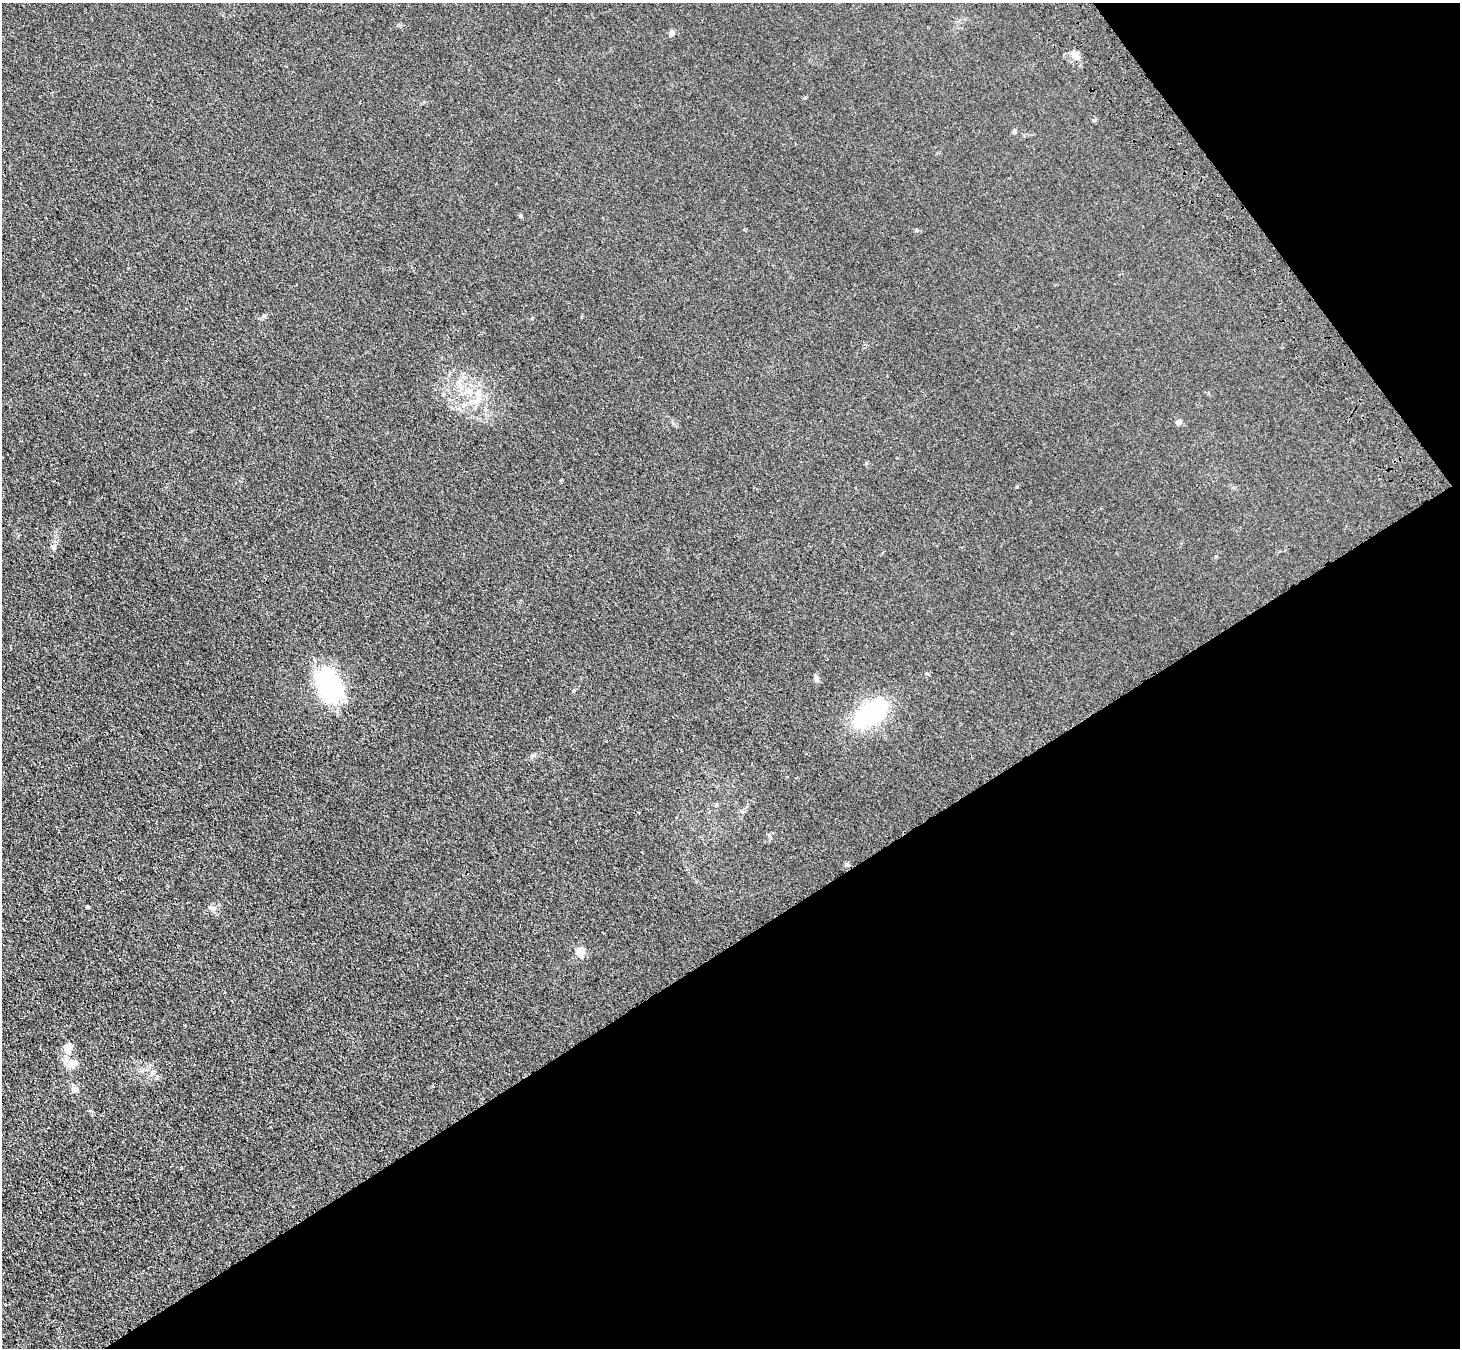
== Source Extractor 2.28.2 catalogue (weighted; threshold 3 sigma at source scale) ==
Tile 12 of 4 x 4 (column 4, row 3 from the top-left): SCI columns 4477-5934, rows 1581-2926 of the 6036 x 5989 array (HDU 1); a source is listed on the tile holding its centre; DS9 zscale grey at full resolution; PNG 1462 x 1350 px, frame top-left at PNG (2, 3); no overlay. Shown black and unused: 35% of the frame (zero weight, under 3 of 4 exposures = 6% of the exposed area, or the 3 px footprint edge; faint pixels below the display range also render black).
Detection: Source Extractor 2.28.2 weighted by HDU 2 'WHT'; one run over the whole footprint, this tile lists its part. Background 0.0276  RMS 0.0061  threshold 0.0274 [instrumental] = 3 sigma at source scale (4.5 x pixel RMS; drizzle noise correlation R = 1.50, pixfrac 1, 0.05/0.05 arcsec/px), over >= 5 px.
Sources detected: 18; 1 inside a brighter listed object's ellipse — not listed separately; the other 17 listed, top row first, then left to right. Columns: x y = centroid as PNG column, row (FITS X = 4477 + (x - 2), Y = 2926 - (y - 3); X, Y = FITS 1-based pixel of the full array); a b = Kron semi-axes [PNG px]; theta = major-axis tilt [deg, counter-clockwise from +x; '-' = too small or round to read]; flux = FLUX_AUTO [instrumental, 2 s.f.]
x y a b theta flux
672 33 7 6 - 2.1
1074 54 13 8 -61 3.4
1014 131 5 5 - 1.3
520 215 4 4 - 0.9
469 391 9 8 - 4.6
478 394 10 8 83 4.1
1179 422 7 6 - 1.7
53 547 7 6 - 1.4
816 678 8 6 -76 1.5
330 686 37 23 -61 61
871 714 32 18 37 67
716 805 5 4 - 0.76
88 907 4 3 - 2.2
580 951 5 5 - 16
69 1050 13 7 59 3.7
73 1063 15 10 5 6.5
74 1089 9 7 -23 2.5
Unlisted compact peaks at least as high as the median listed source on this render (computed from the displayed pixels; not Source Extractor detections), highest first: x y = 573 691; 916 230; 532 318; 1094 120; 1017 487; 533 755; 866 463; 443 394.